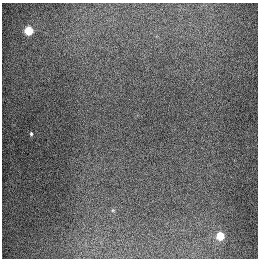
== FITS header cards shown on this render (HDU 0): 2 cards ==
NAXIS1  =                  256
NAXIS2  =                  256

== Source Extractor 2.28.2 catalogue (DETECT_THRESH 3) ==
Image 256 x 256 px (HDU 0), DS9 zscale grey, 1 PNG px = 1 image px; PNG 260 x 260 px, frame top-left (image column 1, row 256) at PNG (2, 3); no overlay
Background 1320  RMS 27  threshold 81.4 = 3 sigma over >= 5 px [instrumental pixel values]
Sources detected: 3; all 3 listed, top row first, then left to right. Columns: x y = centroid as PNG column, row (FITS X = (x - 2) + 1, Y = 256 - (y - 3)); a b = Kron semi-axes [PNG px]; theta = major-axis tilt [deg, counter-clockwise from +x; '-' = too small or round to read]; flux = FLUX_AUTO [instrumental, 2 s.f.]
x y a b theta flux
28 30 5 5 - 91000
31 134 4 3 - 2600
220 236 5 5 - 71000